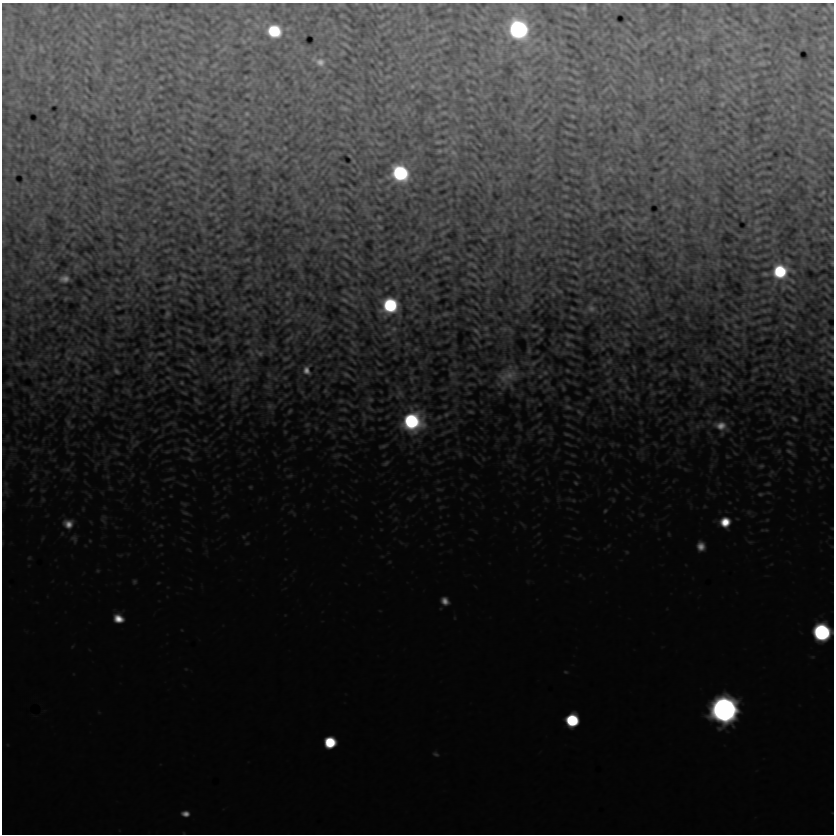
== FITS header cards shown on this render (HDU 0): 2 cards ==
NAXIS1  =                  832
NAXIS2  =                  832

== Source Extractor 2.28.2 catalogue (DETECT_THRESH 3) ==
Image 832 x 832 px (HDU 0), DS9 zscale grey, 1 PNG px = 1 image px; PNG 836 x 836 px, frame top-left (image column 1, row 832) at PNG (2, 3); no overlay
Background 2.01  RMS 3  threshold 9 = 3 sigma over >= 5 px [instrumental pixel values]
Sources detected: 150; all 150 listed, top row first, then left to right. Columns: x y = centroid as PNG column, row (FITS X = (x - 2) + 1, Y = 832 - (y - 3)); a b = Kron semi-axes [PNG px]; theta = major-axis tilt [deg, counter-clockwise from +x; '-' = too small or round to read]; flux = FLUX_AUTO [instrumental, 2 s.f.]
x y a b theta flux
584 8 7 6 - 420
120 15 10 3 -21 310
720 20 6 4 -44 250
518 29 12 11 - 59000
274 31 10 9 - 12000
737 32 6 4 -18 240
443 40 8 4 37 370
346 45 12 3 -36 340
821 47 7 5 21 310
41 48 9 3 -77 270
320 62 12 10 -11 1500
761 63 11 4 -4 510
52 77 5 5 - 250
661 79 3 3 - 190
412 86 5 4 - 260
832 98 6 4 -51 280
471 99 6 4 -43 210
722 104 5 4 - 240
345 108 9 4 -8 350
444 113 7 4 0 280
247 114 5 4 - 240
572 116 4 3 - 190
194 132 7 4 -18 250
832 135 6 4 -19 190
190 139 8 3 -45 280
438 142 5 3 - 300
439 151 5 3 - 240
453 153 10 5 -41 530
610 169 6 4 -46 340
400 173 11 10 - 26000
769 191 6 4 -16 300
823 192 5 4 - 210
567 215 7 3 -1 320
380 227 4 2 - 210
758 230 8 4 9 290
823 230 5 4 - 200
758 239 6 4 44 210
346 255 8 3 -45 260
447 258 5 2 - 310
247 260 6 4 19 210
832 263 4 4 - 180
576 264 10 2 -36 200
780 271 12 11 - 13000
144 274 10 3 -21 400
346 274 7 4 -53 230
765 274 5 3 - 360
184 275 6 4 -30 260
170 277 8 6 -1 430
64 279 8 6 4 1200
288 294 6 4 54 260
344 300 10 4 -24 440
390 305 11 10 - 19000
118 307 5 3 - 160
591 308 9 8 - 740
167 314 5 4 - 330
445 314 7 4 44 230
288 320 8 3 19 260
534 326 6 4 0 220
792 326 7 4 -22 310
394 329 7 6 - 510
476 330 7 4 -41 320
569 335 10 4 -5 380
832 338 4 4 - 170
216 339 10 4 33 390
568 344 8 4 -16 350
626 344 7 5 -34 350
160 353 5 3 - 290
260 353 9 6 -33 490
285 358 8 3 9 220
822 359 7 4 19 260
609 361 7 5 45 380
19 364 9 3 13 330
188 366 7 4 -45 290
634 367 6 4 -71 220
306 370 10 8 -68 1300
755 370 7 4 19 260
116 371 5 3 - 380
664 372 7 4 19 310
830 372 9 4 -38 340
545 373 6 5 - 380
676 373 10 4 -60 490
452 374 7 4 -18 340
729 374 7 4 -45 310
346 375 10 4 -33 420
508 377 28 25 22 6000
225 378 6 4 -90 220
247 379 6 5 - 340
609 380 7 4 19 320
792 380 10 5 -41 520
9 383 7 4 -18 280
832 383 5 3 - 160
701 384 7 6 - 480
563 388 6 4 -72 200
627 388 7 4 -46 320
725 389 12 3 -35 350
325 391 6 4 18 230
661 392 8 3 19 340
400 394 12 9 58 1100
370 399 7 6 - 410
197 401 10 3 -45 390
341 401 9 4 8 400
270 406 8 8 - 740
568 407 9 5 -8 500
344 409 10 4 -11 340
290 411 6 4 46 260
470 412 7 3 -17 320
580 412 11 4 -43 470
446 414 8 6 50 510
539 415 6 5 - 280
221 416 6 4 19 240
794 419 6 4 -32 440
412 421 17 16 - 29000
68 422 9 5 -64 540
307 424 7 5 29 340
721 426 19 12 -17 3400
155 430 6 4 19 270
329 431 7 4 18 360
540 431 6 4 19 260
567 434 9 4 -17 370
187 440 7 4 -45 300
205 440 5 5 - 270
136 443 13 4 45 630
790 443 7 5 -30 360
567 444 7 4 -19 270
383 446 10 4 18 430
789 451 12 5 -33 580
116 453 10 4 -48 490
460 454 7 4 -72 400
824 458 6 4 1 240
189 459 8 5 -40 530
386 463 9 5 35 450
761 466 8 5 10 440
67 469 7 4 0 490
576 483 6 4 -37 280
768 484 7 5 19 300
760 494 8 5 0 440
605 511 5 4 - 250
185 513 10 3 -11 360
725 522 11 10 - 4500
68 524 12 11 - 2400
701 546 9 8 - 1800
134 582 6 4 72 280
445 601 9 7 -50 1500
118 619 10 8 -22 2900
822 632 11 10 - 49000
724 710 12 12 - 260000
572 720 9 9 - 16000
330 742 9 8 - 9700
436 754 7 4 -19 280
185 814 8 5 -4 1200
At the frame edge (FLAGS 8, measured only in part): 5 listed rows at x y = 832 98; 832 135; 832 263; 832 338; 822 632